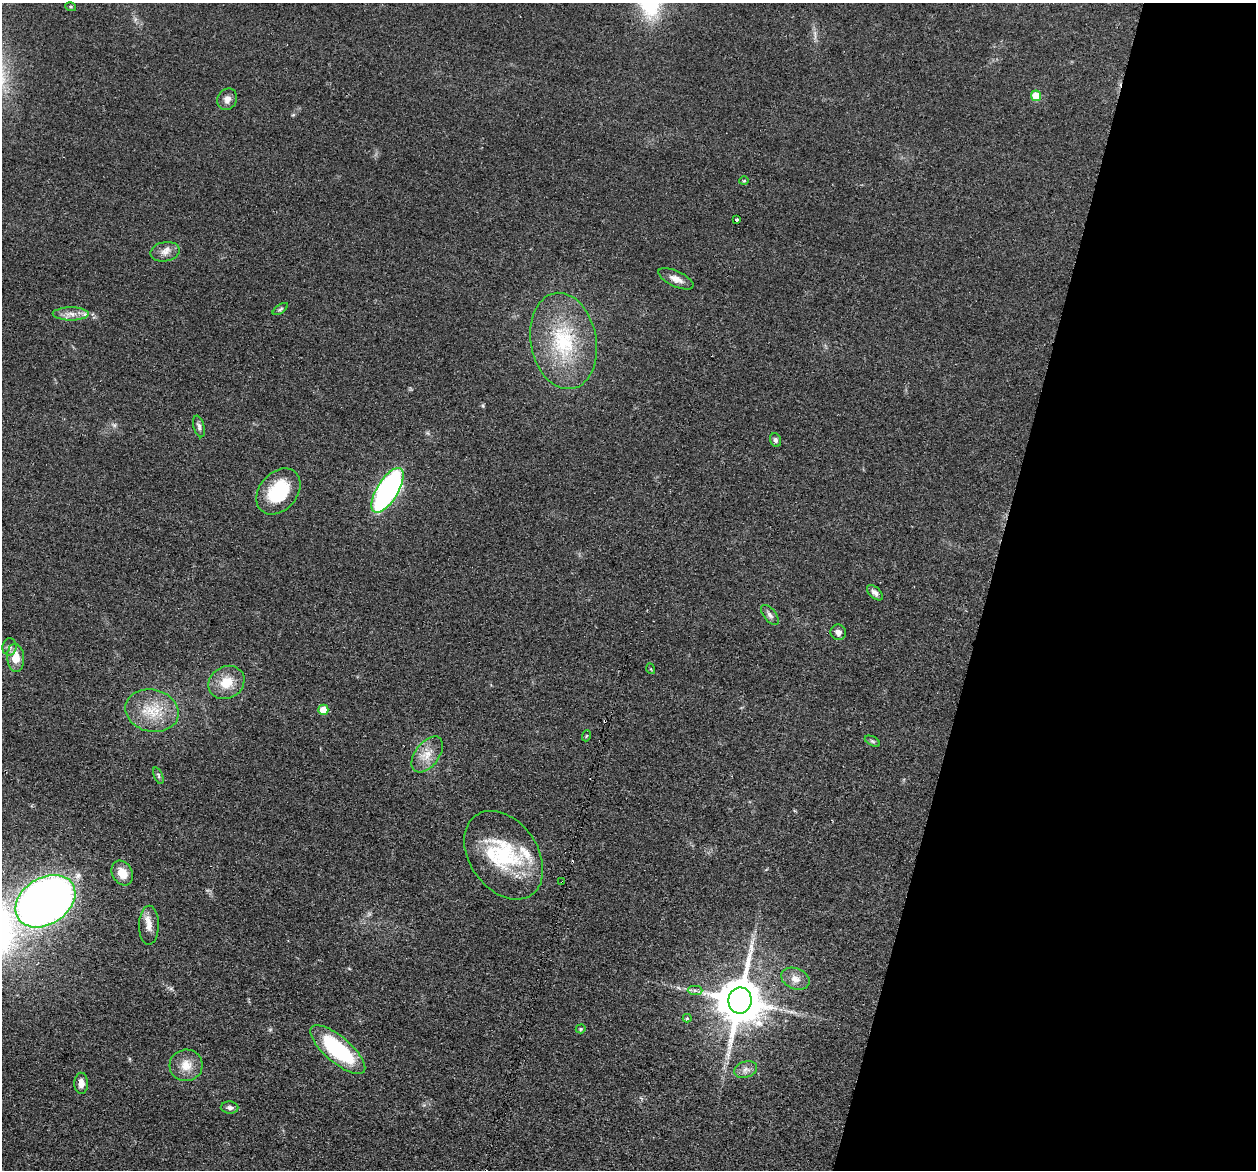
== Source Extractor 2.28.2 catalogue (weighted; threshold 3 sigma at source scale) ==
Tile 8 of 4 x 4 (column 4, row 2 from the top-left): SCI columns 3776-5029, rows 2633-3800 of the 5045 x 5146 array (HDU 1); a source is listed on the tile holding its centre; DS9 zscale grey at full resolution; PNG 1258 x 1172 px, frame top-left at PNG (2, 3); each listed source drawn as its Kron ellipse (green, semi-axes under 4 px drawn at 4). Shown black and unused: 21% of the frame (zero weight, under 2 of 3 exposures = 3% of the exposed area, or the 3 px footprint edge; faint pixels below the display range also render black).
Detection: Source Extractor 2.28.2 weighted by HDU 2 'WHT'; one run over the whole footprint, this tile lists its part. Background 0.0513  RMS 0.0067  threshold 0.0299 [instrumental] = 3 sigma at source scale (4.5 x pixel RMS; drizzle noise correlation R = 1.50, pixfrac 1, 0.05/0.05 arcsec/px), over >= 5 px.
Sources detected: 48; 2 cosmic-ray / hot-pixel residue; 1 long thin detection or spike segment (spike, bleed or trail) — neither listed nor drawn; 3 inside a brighter listed object's ellipse — not listed separately; the other 42 listed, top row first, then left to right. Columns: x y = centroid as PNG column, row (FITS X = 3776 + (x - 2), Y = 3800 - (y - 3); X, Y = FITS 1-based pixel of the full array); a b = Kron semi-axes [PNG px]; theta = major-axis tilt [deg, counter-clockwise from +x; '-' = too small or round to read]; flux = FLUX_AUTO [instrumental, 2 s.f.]
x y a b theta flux
71 7 5 3 - 0.78
1036 96 5 5 - 16
227 99 11 9 58 3.8
744 181 4 4 - 0.69
737 220 3 3 - 2.7
165 252 15 9 12 5
676 279 19 7 -25 5.2
280 309 9 3 34 1.1
71 314 18 6 0 5.1
563 341 49 33 -79 57
199 426 11 5 -75 1.9
776 440 7 5 -66 1.7
387 490 25 10 59 170
278 491 26 19 49 34
875 593 9 5 -43 2.4
770 615 12 6 -51 2.4
838 632 8 7 - 3.4
9 647 9 7 82 2.3
16 658 14 8 -86 10
651 669 5 3 - 0.59
226 682 19 16 31 13
323 710 5 5 - 10
152 711 27 21 -14 21
586 736 5 3 - 0.61
872 741 8 4 -27 1.1
427 754 20 12 53 9.7
158 776 9 4 -69 1.3
504 855 49 34 -55 54
122 873 13 10 -61 8.8
562 882 3 2 - 0.73
45 901 32 23 33 490
149 925 19 10 89 6.2
795 979 15 10 -23 5.6
695 990 7 4 -1 1.6
740 1001 13 11 82 3000
687 1018 4 4 - 0.88
581 1029 5 4 - 0.87
338 1050 34 13 -41 62
186 1065 16 16 - 9.7
746 1069 12 8 17 3.6
81 1083 10 7 -89 4
230 1108 9 6 -3 1.9
Overlapping masked pixels (flux is a lower limit): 1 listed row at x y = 562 882